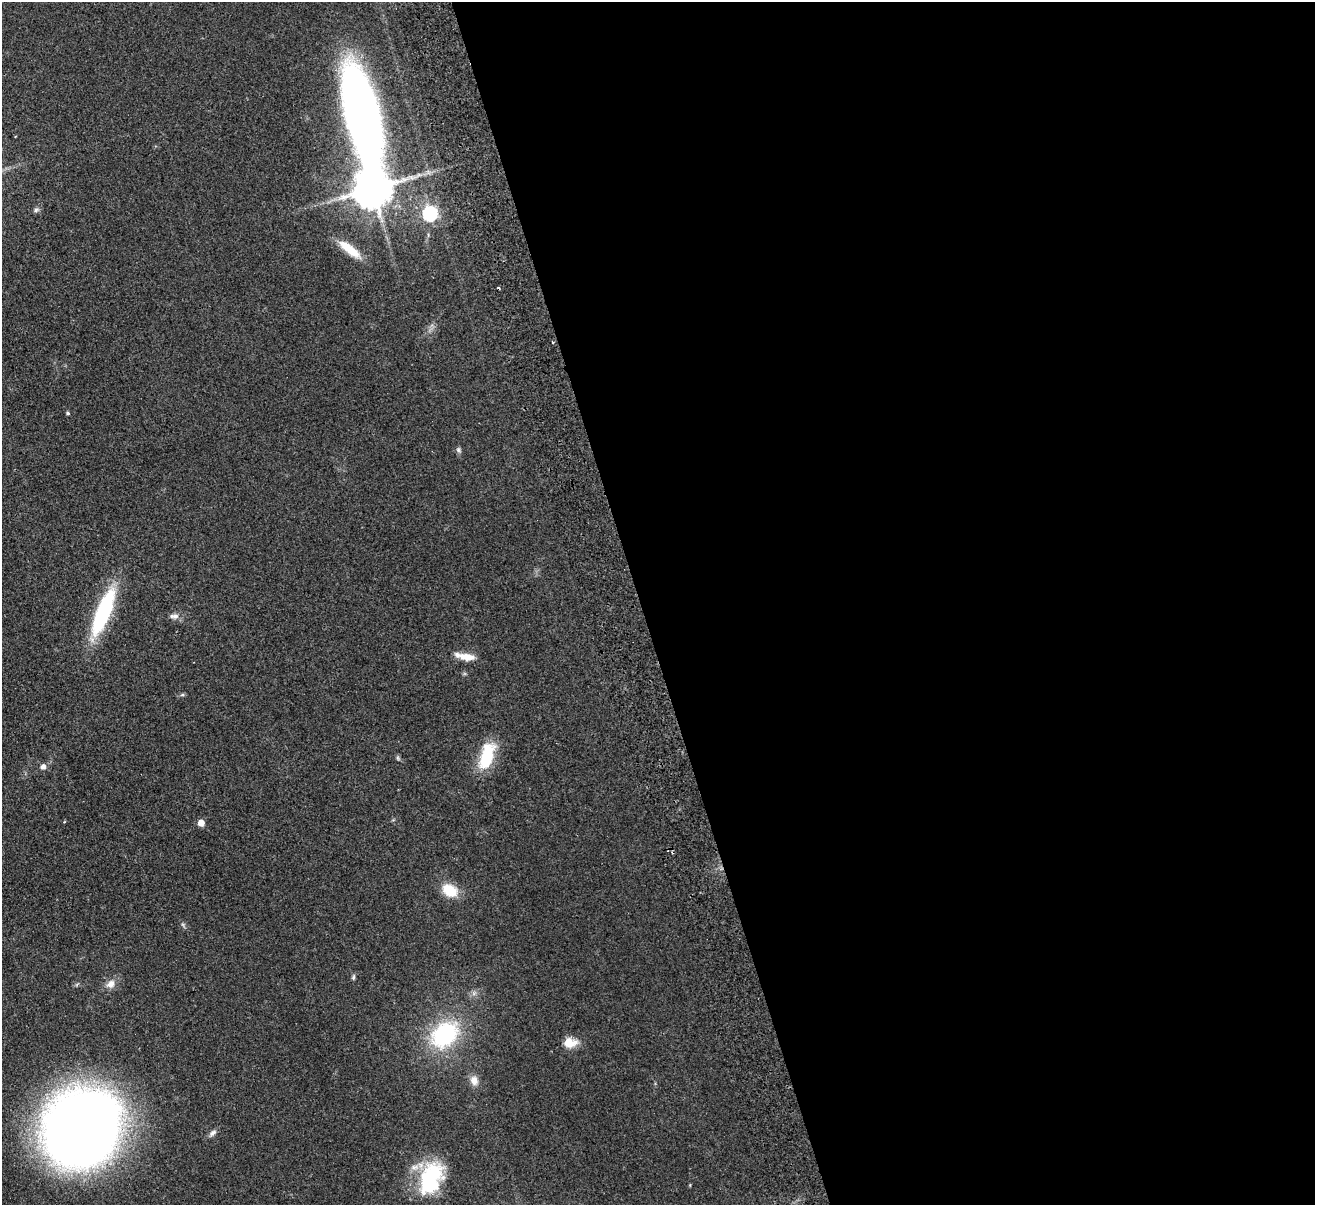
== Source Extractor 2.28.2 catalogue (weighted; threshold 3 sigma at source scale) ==
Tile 8 of 4 x 4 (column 4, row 2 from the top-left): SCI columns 3994-5306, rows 2699-3901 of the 5362 x 5274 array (HDU 1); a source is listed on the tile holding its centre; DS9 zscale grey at full resolution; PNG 1317 x 1207 px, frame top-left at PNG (2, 2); no overlay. Shown black and unused: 51% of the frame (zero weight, under 2 of 3 exposures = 3% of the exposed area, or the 3 px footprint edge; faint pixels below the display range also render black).
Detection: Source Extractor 2.28.2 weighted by HDU 2 'WHT'; one run over the whole footprint, this tile lists its part. Background 0.101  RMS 0.0086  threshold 0.0385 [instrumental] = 3 sigma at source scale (4.5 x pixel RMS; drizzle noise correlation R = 1.50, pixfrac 1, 0.05/0.05 arcsec/px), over >= 5 px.
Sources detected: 28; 1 inside a brighter object's white glare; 2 cosmic-ray / hot-pixel residue — not listed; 1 inside a brighter listed object's ellipse — not listed separately; the other 24 listed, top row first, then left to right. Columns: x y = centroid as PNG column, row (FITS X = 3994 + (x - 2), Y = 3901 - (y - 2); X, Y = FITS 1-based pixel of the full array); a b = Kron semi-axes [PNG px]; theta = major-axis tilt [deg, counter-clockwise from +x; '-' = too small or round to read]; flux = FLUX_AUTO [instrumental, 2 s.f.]
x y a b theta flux
372 189 10 10 - 2700
36 210 6 6 - 1.8
430 214 7 6 - 150
350 249 32 9 -38 18
552 342 3 3 - 0.94
68 413 4 4 - 1.4
458 450 8 6 -66 1.9
103 612 54 15 68 82
174 616 13 7 0 4.3
467 657 20 8 -8 11
182 695 6 4 18 1.2
487 757 30 14 74 40
398 758 6 4 -71 1.2
43 767 6 5 - 4.4
201 823 5 5 - 11
450 890 17 12 -30 22
353 977 8 5 70 1.5
111 984 12 9 30 6.5
445 1034 34 25 42 82
569 1043 8 6 3 26
474 1081 13 10 -75 6.7
82 1127 59 54 42 1200
212 1133 12 6 39 3.1
429 1181 41 25 87 64